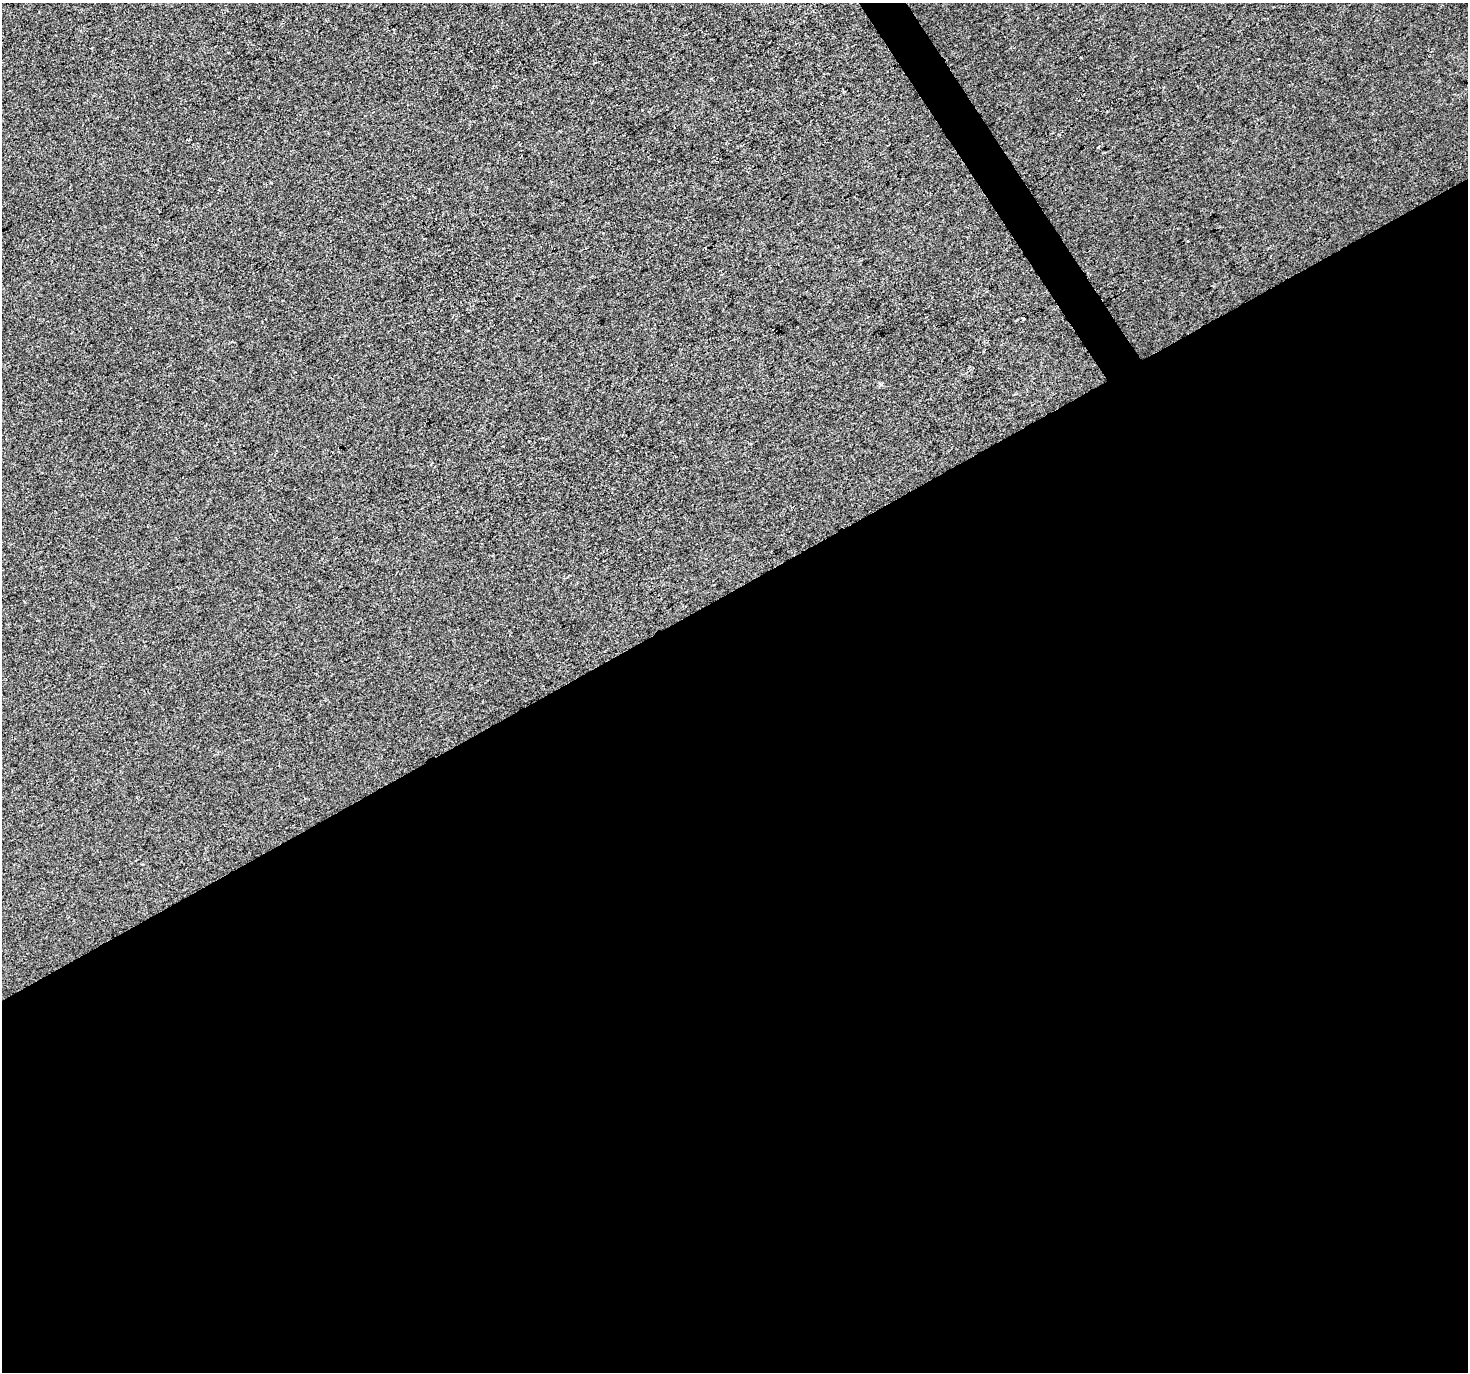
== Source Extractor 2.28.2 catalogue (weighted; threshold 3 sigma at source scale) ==
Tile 15 of 4 x 4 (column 3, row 4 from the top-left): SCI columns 2933-4398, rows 175-1544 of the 5863 x 5767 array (HDU 1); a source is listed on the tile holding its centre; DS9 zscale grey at full resolution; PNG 1470 x 1374 px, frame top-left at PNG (2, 3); no overlay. Shown black and unused: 58% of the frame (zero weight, under 2 of 3 exposures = <1% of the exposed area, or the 3 px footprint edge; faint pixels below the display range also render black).
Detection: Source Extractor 2.28.2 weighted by HDU 2 'WHT'; one run over the whole footprint, this tile lists its part. Background -6.70e-04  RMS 0.0055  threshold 0.0249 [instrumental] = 3 sigma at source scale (4.5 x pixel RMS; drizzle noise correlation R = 1.50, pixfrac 1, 0.0396/0.0396 arcsec/px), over >= 5 px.
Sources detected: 3; all 3 listed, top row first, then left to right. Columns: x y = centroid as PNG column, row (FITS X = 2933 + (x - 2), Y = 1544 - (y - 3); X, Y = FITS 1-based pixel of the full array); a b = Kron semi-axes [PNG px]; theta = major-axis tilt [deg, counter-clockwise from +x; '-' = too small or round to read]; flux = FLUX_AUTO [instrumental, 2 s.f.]
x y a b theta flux
1259 59 2 2 - 0.52
1098 147 2 2 - 0.57
1023 318 3 3 - 0.73